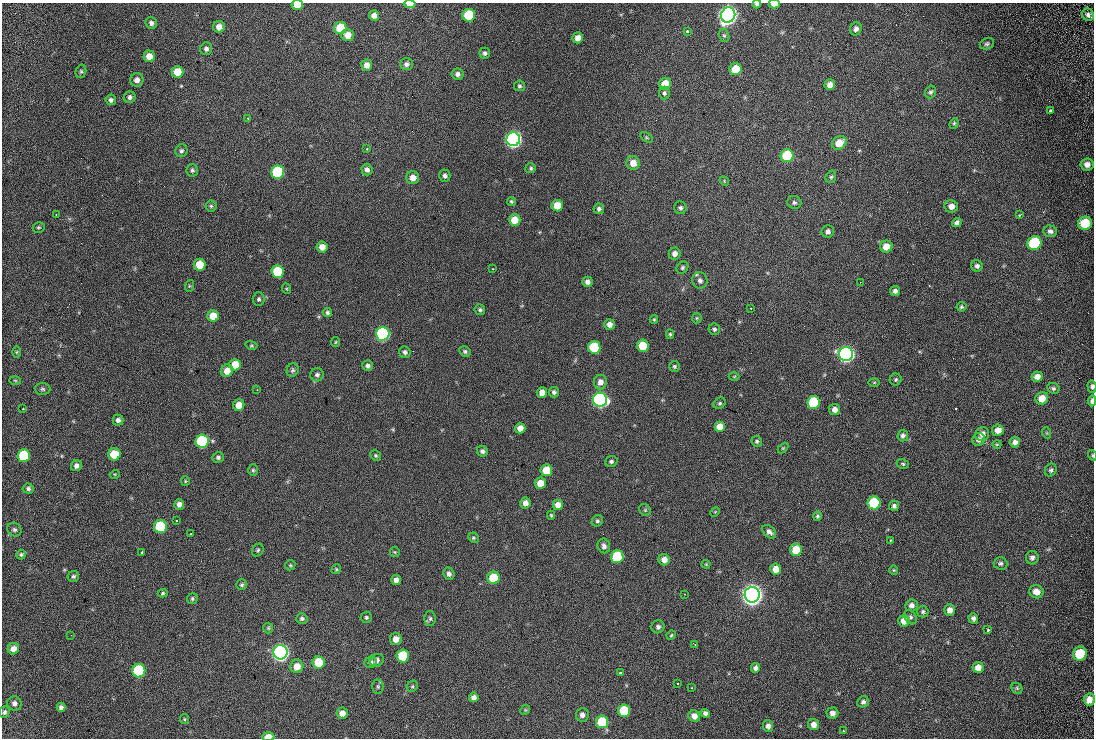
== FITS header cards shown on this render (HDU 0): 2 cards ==
NAXIS1  =                 1092
NAXIS2  =                  736

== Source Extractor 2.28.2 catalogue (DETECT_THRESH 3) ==
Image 1092 x 736 px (HDU 0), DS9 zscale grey, 1 PNG px = 1 image px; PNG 1096 x 740 px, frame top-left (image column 1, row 736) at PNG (2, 3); each listed source drawn as its Kron ellipse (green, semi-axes under 4 px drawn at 4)
Background 391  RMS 18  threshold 53.7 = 3 sigma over >= 5 px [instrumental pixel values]
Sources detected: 252; all 252 listed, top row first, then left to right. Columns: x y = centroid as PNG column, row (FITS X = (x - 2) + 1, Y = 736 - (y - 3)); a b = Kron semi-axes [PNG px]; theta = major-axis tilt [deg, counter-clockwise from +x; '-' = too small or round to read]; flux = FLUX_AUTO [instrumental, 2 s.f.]
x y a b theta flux
410 4 6 4 -6 9.7e+03
757 4 4 3 - 2.3e+03
774 4 5 3 - 7.7e+03
297 5 5 5 - 2.2e+04
374 15 5 5 - 6.9e+03
469 15 6 6 - 6.6e+04
728 15 7 7 - 1.0e+06
1088 15 6 5 - 3.6e+03
151 23 6 5 - 3.9e+03
219 27 6 6 - 8.0e+03
340 28 6 6 - 3.7e+04
856 29 7 5 67 4.8e+03
688 31 3 3 - 3.1e+03
348 35 6 6 - 1.1e+04
724 35 7 5 -73 2.0e+03
578 38 5 5 - 8.1e+03
987 44 7 5 19 2.5e+03
206 49 6 6 - 3.6e+03
485 53 5 5 - 3.1e+03
149 56 6 5 - 1.1e+04
406 64 6 5 - 4.0e+03
367 65 6 5 - 7.7e+03
736 69 6 6 - 2.7e+04
81 71 7 5 76 2.0e+03
177 72 6 6 - 2.3e+04
457 74 6 6 - 4.3e+03
137 80 7 6 - 6.0e+03
665 84 6 6 - 2.2e+04
830 85 5 5 - 7.9e+03
519 86 5 5 - 2.1e+03
931 92 6 5 - 2.4e+03
664 93 6 5 - 2.7e+03
130 97 6 5 - 3.5e+03
111 100 5 5 - 3.1e+03
1051 111 3 3 - 1.8e+04
247 118 3 2 - 1.3e+03
954 123 5 4 - 1.6e+03
646 137 7 4 -31 1.9e+03
513 139 7 7 - 7.0e+05
839 143 8 6 33 1.7e+04
367 149 3 3 - 1.2e+03
181 151 6 6 - 2.8e+03
787 156 6 6 - 7.6e+04
633 163 7 6 - 1.2e+04
1087 164 6 6 - 6.7e+03
531 168 5 5 - 2.1e+03
192 170 6 5 - 2.8e+03
367 170 6 5 - 4.7e+03
278 172 6 6 - 1.2e+05
445 176 6 5 - 3.4e+03
831 177 6 5 - 2.2e+03
413 178 6 6 - 9.6e+03
724 181 5 4 - 1.3e+03
511 201 5 4 - 1.8e+03
794 203 7 6 - 2.8e+03
211 206 5 5 - 2.1e+03
557 206 6 5 - 2.1e+04
951 206 7 6 - 6.6e+03
680 208 6 6 - 2.9e+03
599 209 5 5 - 3.2e+03
56 215 2 2 - 7.2e+02
1019 215 3 2 - 1.6e+03
515 220 6 6 - 1.8e+04
957 223 5 4 - 3.6e+03
1085 223 7 6 - 3.8e+04
38 227 6 5 - 2.0e+03
828 231 6 6 - 4.4e+03
1050 231 7 6 - 3.8e+03
1034 243 7 6 - 9.2e+04
322 247 5 5 - 8.4e+03
886 247 6 6 - 1.4e+04
675 254 6 6 - 6.4e+03
200 265 6 6 - 2.8e+04
977 266 6 5 - 3.4e+03
682 268 6 5 - 2.4e+03
492 269 3 2 - 1.1e+03
277 271 6 6 - 5.0e+04
700 281 8 7 - 4.8e+03
587 282 5 5 - 5.3e+03
860 282 2 2 - 1.7e+04
189 286 6 4 72 1.4e+03
287 289 5 3 - 1.1e+03
895 291 5 5 - 4.0e+03
259 299 7 6 - 2.8e+03
961 307 5 5 - 1.9e+03
751 308 3 2 - 1.1e+03
480 310 5 5 - 2.2e+03
327 312 4 4 - 2.3e+03
213 316 6 6 - 1.9e+04
697 318 5 5 - 1.5e+03
654 319 4 4 - 1.3e+03
609 324 5 5 - 6.0e+03
714 329 6 5 - 2.6e+03
383 334 7 6 - 2.8e+05
670 334 5 4 - 1.7e+03
336 342 5 4 - 1.3e+03
251 345 6 4 -15 1.6e+03
643 346 6 6 - 3.8e+04
594 347 6 6 - 6.9e+04
465 351 6 5 - 2.4e+03
17 352 6 4 89 1.3e+03
405 352 6 5 - 3.2e+03
846 354 7 7 - 6.5e+05
235 365 6 5 - 2.0e+04
368 366 5 5 - 3.4e+03
674 366 5 5 - 1.9e+03
293 370 7 5 68 2.5e+03
227 371 6 6 - 1.1e+04
317 375 6 6 - 3.6e+03
734 376 5 3 - 1.1e+03
1037 377 5 5 - 6.8e+03
15 380 6 3 -2 1.3e+03
896 380 6 6 - 2.1e+03
600 382 7 6 - 6.9e+03
874 382 6 4 1 1.4e+03
1092 386 6 4 -86 2.8e+03
1053 388 6 5 - 2.5e+03
43 389 8 6 -2 2.7e+03
257 390 2 2 - 6.9e+02
542 392 5 5 - 8.9e+03
554 392 5 5 - 3.1e+03
1042 398 6 6 - 1.2e+04
600 400 7 7 - 4.6e+05
1092 401 5 3 - 3.7e+03
813 402 6 6 - 9.1e+04
720 403 6 5 - 2.3e+03
239 405 6 5 - 1.1e+04
23 409 3 2 - 1.3e+03
835 409 5 5 - 7.2e+03
118 420 5 5 - 4.2e+03
720 427 5 5 - 1.5e+04
520 428 5 5 - 8.7e+03
998 430 6 5 - 9.0e+03
1047 433 5 3 - 1.2e+03
982 434 7 6 - 7.5e+03
903 436 6 5 - 3.5e+03
979 440 6 6 - 4.4e+03
202 441 7 6 - 1.5e+05
757 441 5 5 - 2.3e+03
1015 442 5 5 - 5.0e+03
997 444 4 3 - 9.8e+02
783 448 6 4 45 1.3e+03
482 451 5 5 - 3.1e+03
114 454 6 6 - 3.6e+04
1092 455 5 3 - 1.2e+03
24 456 6 6 - 6.4e+04
376 456 6 5 - 1.7e+03
218 457 6 5 - 2.8e+03
611 461 6 5 - 2.8e+03
903 464 6 5 - 1.9e+03
76 466 6 5 - 4.1e+03
253 470 6 5 - 2.0e+03
546 470 6 6 - 2.8e+04
1051 470 7 5 63 2.5e+03
115 474 5 3 - 1.0e+03
185 481 5 4 - 1.3e+03
540 483 5 5 - 1.6e+04
28 489 5 5 - 2.7e+03
525 503 5 5 - 7.3e+03
874 503 6 6 - 8.6e+04
179 504 5 5 - 5.3e+03
558 505 5 5 - 9.5e+03
894 506 5 5 - 3.2e+03
645 510 6 5 - 1.8e+03
715 512 5 4 - 1.3e+03
551 515 4 3 - 1.4e+03
817 516 4 4 - 2.0e+03
177 521 3 3 - 2.5e+03
597 521 6 5 - 2.2e+03
160 526 6 6 - 7.1e+04
14 530 7 6 - 3.0e+03
769 532 8 5 -43 4.7e+03
191 534 3 2 - 1.5e+03
473 538 6 4 -45 1.8e+03
890 540 4 2 - 1.1e+03
604 546 7 6 - 4.1e+03
258 550 7 5 64 2.2e+03
796 550 6 6 - 2.9e+04
395 552 5 5 - 1.5e+03
142 553 3 2 - 1.2e+03
21 555 5 4 - 2.0e+03
617 557 6 6 - 6.5e+04
1032 558 7 6 - 3.8e+03
664 560 6 5 - 8.5e+03
1000 563 7 6 - 2.9e+03
706 564 4 4 - 1.2e+03
290 565 5 4 - 1.7e+03
336 569 5 4 - 1.4e+03
776 569 5 5 - 1.2e+04
894 570 4 4 - 1.3e+03
449 574 6 5 - 4.0e+03
73 576 6 5 - 2.2e+03
493 578 6 6 - 4.0e+04
396 580 5 5 - 5.8e+03
242 585 5 5 - 2.2e+03
1036 592 7 6 - 9.7e+03
163 593 5 4 - 1.2e+03
684 594 2 2 - 9.0e+02
752 595 8 7 - 1.5e+06
192 599 6 5 - 2.1e+03
911 605 6 6 - 5.0e+03
950 610 5 5 - 7.2e+03
923 612 6 5 - 2.3e+03
366 617 6 5 - 2.3e+03
911 617 8 5 -63 2.5e+03
302 618 5 5 - 2.8e+03
430 618 7 6 - 2.7e+03
973 618 5 4 - 3.2e+03
904 621 5 5 - 8.8e+03
658 627 6 6 - 3.6e+03
268 628 5 5 - 1.8e+03
988 630 4 2 - 2.3e+03
71 635 2 2 - 3.5e+03
671 635 5 4 - 1.5e+03
396 639 6 6 - 9.7e+03
695 645 3 2 - 7.3e+02
13 649 6 5 - 8.5e+03
281 652 7 7 - 7.7e+05
1080 654 7 7 - 4.2e+04
403 656 6 6 - 5.3e+04
377 660 7 6 - 4.1e+03
319 662 6 6 - 3.2e+04
371 662 6 5 - 3.6e+03
297 666 7 6 - 1.3e+04
978 667 5 5 - 7.4e+03
756 668 5 4 - 4.3e+03
139 671 7 6 - 1.1e+05
620 673 3 3 - 1.6e+04
678 684 2 2 - 1.2e+03
412 686 6 5 - 1.7e+03
378 687 7 5 90 2.1e+03
691 688 3 2 - 1.3e+03
1017 688 6 5 - 1.7e+03
474 697 5 4 - 4.7e+03
1089 700 6 5 - 8.6e+03
863 702 6 5 - 3.2e+03
14 703 7 6 - 4.2e+03
61 707 4 4 - 3.4e+03
525 710 5 4 - 1.4e+03
624 711 6 6 - 5.8e+04
4 712 6 5 - 3.0e+03
342 713 5 5 - 8.4e+03
705 713 4 4 - 3.6e+03
832 713 6 5 - 5.6e+03
582 715 6 6 - 4.6e+03
694 716 6 5 - 7.7e+03
184 719 5 4 - 1.3e+03
602 722 6 6 - 5.2e+04
814 724 6 5 - 7.1e+03
768 726 6 5 - 4.8e+03
843 731 3 2 - 7.6e+02
268 737 6 4 2 1.3e+04
At the frame edge (FLAGS 8, measured only in part): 8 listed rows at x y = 410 4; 757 4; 774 4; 297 5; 1092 386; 1092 401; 1092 455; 268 737